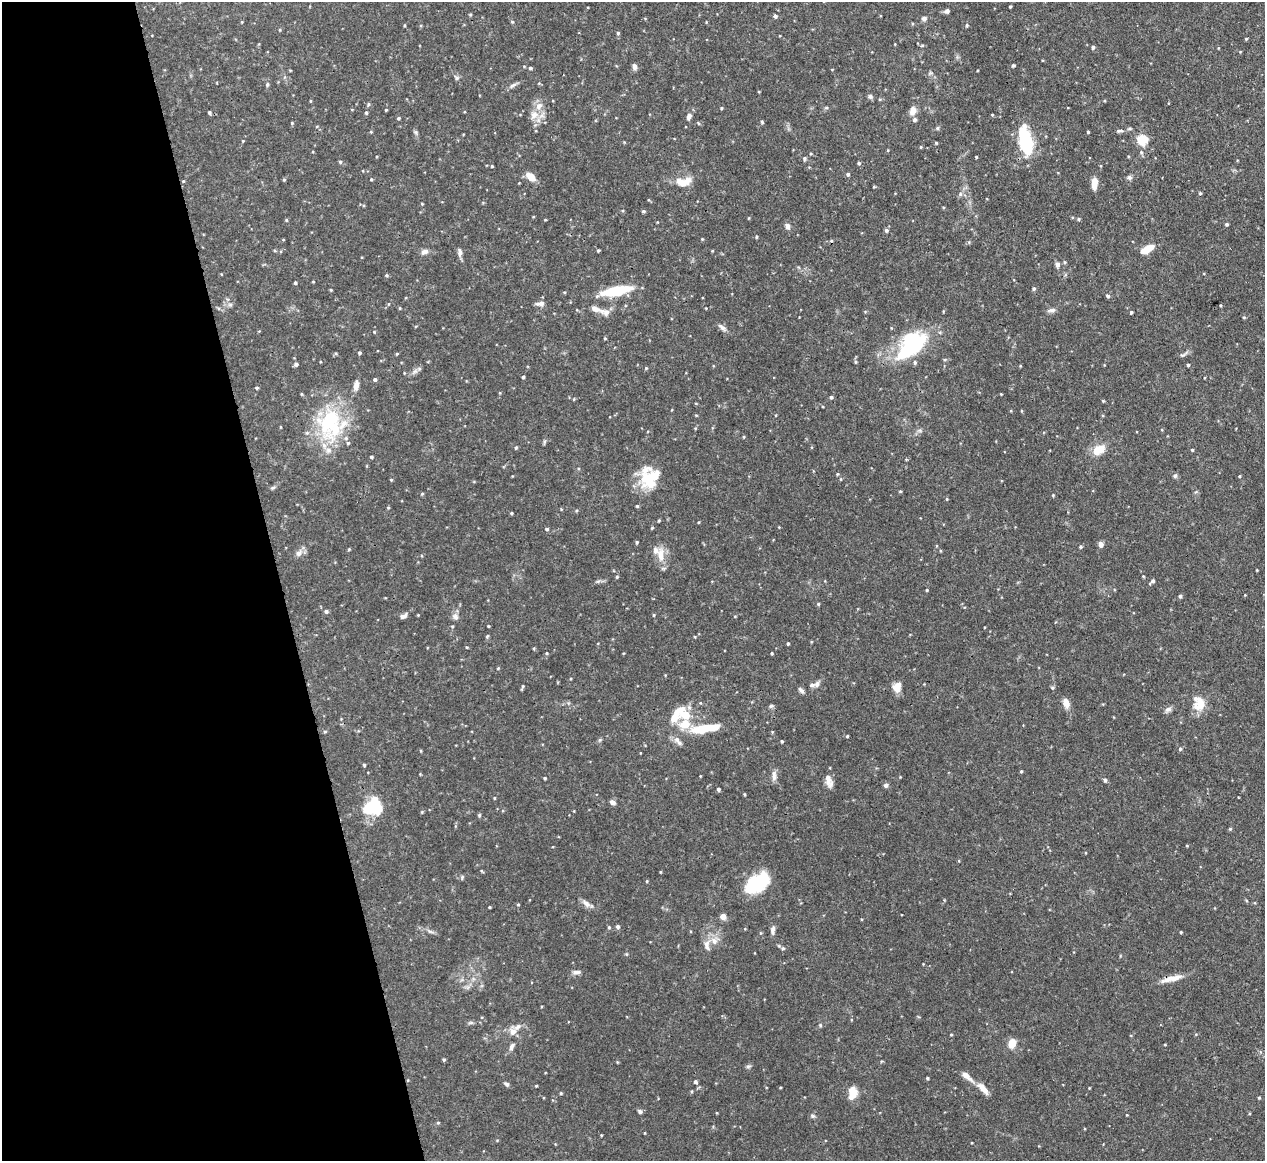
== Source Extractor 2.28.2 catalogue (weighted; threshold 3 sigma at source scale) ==
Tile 5 of 4 x 4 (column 1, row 2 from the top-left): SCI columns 9-1271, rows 2466-3624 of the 5067 x 5049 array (HDU 1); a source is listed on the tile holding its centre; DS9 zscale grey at full resolution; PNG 1267 x 1163 px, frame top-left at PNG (2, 2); no overlay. Shown black and unused: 22% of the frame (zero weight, under 3 of 4 exposures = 1% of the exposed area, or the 3 px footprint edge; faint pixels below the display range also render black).
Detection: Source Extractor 2.28.2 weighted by HDU 2 'WHT'; one run over the whole footprint, this tile lists its part. Background 0.0736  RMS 0.0041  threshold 0.0184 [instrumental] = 3 sigma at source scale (4.5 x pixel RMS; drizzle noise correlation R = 1.50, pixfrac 1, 0.05/0.05 arcsec/px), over >= 5 px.
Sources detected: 263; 1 inside a brighter object's white glare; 1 cosmic-ray / hot-pixel residue — not listed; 21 inside a brighter listed object's ellipse — not listed separately; the other 240 listed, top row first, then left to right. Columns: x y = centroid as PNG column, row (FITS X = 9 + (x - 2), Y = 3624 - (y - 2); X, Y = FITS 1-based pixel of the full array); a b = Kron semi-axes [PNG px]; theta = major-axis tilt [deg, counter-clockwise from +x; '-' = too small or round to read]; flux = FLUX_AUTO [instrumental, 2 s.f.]
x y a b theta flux
1010 6 3 3 - 0.41
947 11 7 5 16 1
470 14 4 3 - 0.45
775 16 5 4 - 0.81
924 19 7 6 - 1.1
512 22 5 4 - 0.49
405 25 4 3 - 0.36
967 25 5 4 - 0.56
280 30 5 3 - 0.35
618 33 5 4 - 0.6
1246 39 4 4 - 0.39
922 45 6 3 3 0.49
1093 47 5 4 - 0.74
1013 65 4 4 - 0.69
635 66 8 5 -78 1.3
530 68 4 4 - 0.72
456 78 7 6 - 0.89
267 84 6 4 71 0.61
513 85 12 5 31 1.2
870 96 7 6 - 0.93
310 101 5 3 - 0.34
721 108 4 3 - 0.39
826 108 6 3 18 0.5
386 110 3 3 - 0.37
913 111 10 7 74 3
209 112 5 4 - 0.62
366 113 4 4 - 0.62
534 115 13 11 48 4.1
689 117 9 6 71 1.6
398 118 4 4 - 0.56
762 122 4 3 - 0.55
292 123 5 4 - 0.45
698 123 5 3 - 0.35
937 128 5 5 - 0.58
1120 131 8 4 7 0.83
371 132 4 4 - 0.35
416 132 6 5 - 0.73
1088 132 3 3 - 0.43
1143 140 5 5 - 31
243 141 4 3 - 0.33
1025 142 29 12 -79 25
936 143 3 3 - 0.45
921 147 4 4 - 0.42
1141 152 5 5 - 0.59
976 157 3 3 - 0.42
804 158 5 5 - 0.79
340 162 5 4 - 0.6
859 163 4 4 - 0.66
492 166 3 3 - 0.4
848 174 4 4 - 0.85
530 176 11 7 -38 4.3
1129 177 7 6 - 0.94
371 179 3 3 - 0.41
284 180 4 4 - 0.47
183 181 4 3 - 0.33
683 182 22 12 8 5.7
1094 183 10 6 89 5.1
874 187 5 3 - 0.37
1200 193 4 4 - 0.48
960 194 6 3 -72 0.6
483 203 5 3 - 0.36
422 204 3 3 - 0.35
643 211 5 4 - 0.61
749 218 4 3 - 0.32
1078 219 5 4 - 0.59
286 220 4 4 - 0.41
1226 224 4 4 - 0.73
787 226 7 6 - 1.6
886 230 5 5 - 0.89
756 237 4 3 - 0.43
702 239 4 3 - 0.35
1147 249 15 7 28 6.5
598 250 3 3 - 0.45
712 251 4 3 - 0.34
425 252 10 6 14 1.6
460 252 9 6 -86 1.7
1057 265 7 6 - 1.3
386 275 4 4 - 0.48
313 282 3 3 - 0.37
295 283 4 3 - 0.68
1034 289 5 5 - 0.67
331 290 4 3 - 0.38
617 291 29 8 11 18
1108 296 5 4 - 0.78
388 304 5 3 - 0.4
540 304 10 6 2 2
230 305 7 4 0 0.87
1220 305 3 3 - 0.35
400 308 5 3 - 0.38
595 309 18 7 -20 3
1052 310 12 5 10 1.3
1131 312 3 3 - 0.66
1244 317 5 3 - 0.36
722 327 14 5 -35 1.6
374 332 4 4 - 0.32
605 338 4 3 - 0.41
911 345 40 23 46 33
359 353 4 4 - 0.63
397 354 4 3 - 0.41
856 362 5 4 - 0.53
296 364 5 4 - 0.95
1188 365 4 3 - 0.61
646 368 4 4 - 0.45
415 371 10 5 35 1.5
523 377 4 3 - 0.58
375 379 4 4 - 0.77
257 388 4 3 - 0.56
1001 394 3 3 - 0.28
831 397 4 4 - 0.62
574 399 4 3 - 0.36
1103 401 4 4 - 0.43
330 420 48 28 69 36
281 427 4 3 - 0.28
695 428 4 3 - 0.34
920 431 6 4 -19 0.69
744 437 5 3 - 0.37
544 442 7 4 72 0.61
516 448 5 4 - 0.53
1099 450 16 9 33 6.6
1192 450 4 3 - 0.43
371 457 4 3 - 0.62
837 474 4 4 - 0.45
652 476 36 17 28 12
1175 476 7 5 73 0.75
1239 476 4 3 - 0.38
391 480 4 3 - 0.42
273 488 7 4 20 0.7
900 491 4 3 - 0.41
422 494 4 4 - 0.43
1053 495 4 3 - 0.38
637 506 4 4 - 0.46
388 507 5 3 - 0.37
511 513 4 3 - 0.45
659 520 4 4 - 0.39
699 522 4 3 - 0.31
652 528 4 3 - 0.36
547 529 5 4 - 0.69
637 542 4 3 - 0.54
1101 544 6 5 - 1.8
1081 547 5 5 - 0.58
349 549 4 4 - 0.42
299 553 10 7 42 2.1
661 555 22 10 -80 5
1257 570 4 2 - 0.27
1143 576 4 3 - 0.36
617 577 4 4 - 0.48
598 581 7 4 18 0.71
1152 581 8 4 43 0.95
927 590 3 3 - 0.41
1180 596 5 4 - 0.76
818 604 4 4 - 0.48
326 611 5 4 - 1
418 615 3 3 - 0.31
654 615 4 3 - 0.43
403 616 9 6 27 1.5
455 616 10 8 -46 1.7
452 626 4 4 - 0.46
488 626 3 3 - 0.34
487 636 5 4 - 0.49
695 637 4 3 - 0.32
788 644 3 3 - 0.59
534 648 4 3 - 0.35
547 653 4 4 - 0.39
772 653 4 3 - 0.37
498 668 4 4 - 0.36
812 685 9 6 12 1.2
522 687 7 3 69 0.6
895 687 14 8 -46 3
801 690 9 5 -48 1.1
1066 703 11 7 -73 3.2
1201 705 19 11 27 5.5
771 706 6 5 - 0.73
1168 709 10 7 25 1.4
685 715 14 13 - 8.2
704 728 31 8 9 15
325 732 4 4 - 0.48
847 736 3 3 - 0.46
600 740 6 4 70 0.59
677 740 9 8 - 2
782 741 3 3 - 0.55
1180 749 5 4 - 0.66
364 765 4 4 - 0.53
1021 771 4 3 - 0.42
774 775 16 6 -89 1.9
545 778 3 3 - 0.57
1105 780 5 4 - 0.67
829 781 16 8 -75 2.9
886 785 5 5 - 1.1
718 789 4 4 - 0.89
744 794 3 3 - 0.42
494 798 4 3 - 0.35
612 802 7 5 -22 1.4
375 808 26 16 5 15
479 815 4 4 - 0.6
1230 829 4 4 - 0.45
1187 846 4 3 - 0.3
482 871 6 3 -52 0.39
660 872 4 3 - 0.31
462 877 7 4 66 0.58
647 881 4 3 - 0.34
757 884 25 15 36 24
586 903 14 6 -34 2
518 904 5 3 - 0.34
490 907 3 3 - 0.4
723 917 5 5 - 3
618 926 5 5 - 0.85
609 927 5 4 - 0.47
773 930 11 5 87 1.6
430 932 9 4 -10 0.99
1181 932 3 3 - 0.4
707 945 16 8 89 3
783 948 5 4 - 0.59
576 972 12 5 3 1.4
1172 978 30 6 14 4.6
470 1023 8 4 0 0.71
820 1025 5 4 - 0.45
513 1032 9 8 - 2.7
1196 1034 5 3 - 0.33
951 1035 3 3 - 0.39
1012 1043 6 5 - 8.8
1165 1045 4 2 - 0.33
512 1046 11 6 63 1.4
444 1060 3 3 - 0.57
617 1062 5 3 - 0.33
748 1066 7 4 19 0.67
967 1076 18 6 -41 3
927 1078 3 3 - 0.5
695 1082 5 5 - 0.81
506 1084 7 5 -45 0.98
536 1086 3 3 - 0.38
780 1087 4 3 - 0.34
983 1088 18 7 -47 3.5
1089 1088 3 2 - 0.32
692 1091 5 3 - 0.4
561 1093 4 4 - 0.39
853 1093 16 10 82 5
1259 1098 4 3 - 0.46
640 1111 6 5 - 1
812 1116 7 5 -20 0.73
438 1123 5 4 - 0.47
Overlapping masked pixels (flux is a lower limit): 1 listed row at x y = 1172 978